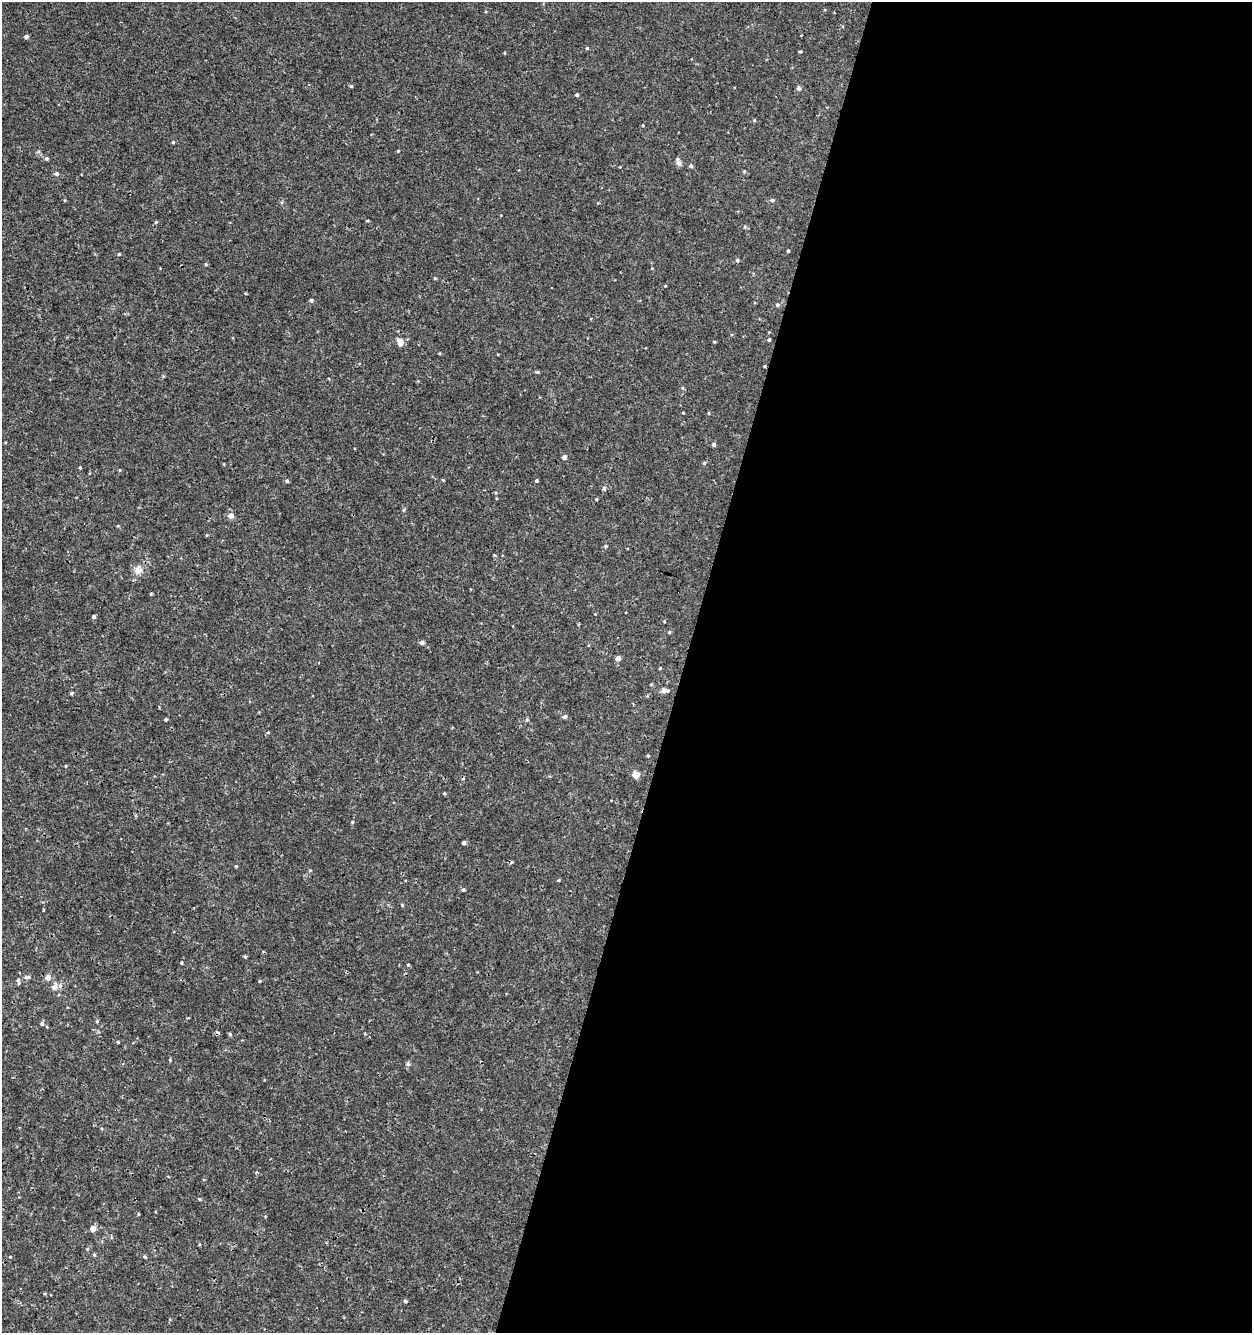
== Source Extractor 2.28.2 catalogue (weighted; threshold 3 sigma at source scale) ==
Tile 12 of 4 x 4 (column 4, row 3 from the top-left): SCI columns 4030-5279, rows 1333-2663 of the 5497 x 5335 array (HDU 1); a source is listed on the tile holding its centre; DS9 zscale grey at full resolution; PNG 1254 x 1335 px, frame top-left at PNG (2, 2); no overlay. Shown black and unused: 45% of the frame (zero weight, under 3 of 4 exposures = <1% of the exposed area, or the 3 px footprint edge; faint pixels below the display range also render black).
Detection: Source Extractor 2.28.2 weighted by HDU 2 'WHT'; one run over the whole footprint, this tile lists its part. Background 5.26e-04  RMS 8.6e-04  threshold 0.00386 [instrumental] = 3 sigma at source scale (4.5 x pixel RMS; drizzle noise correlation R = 1.50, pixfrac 1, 0.0396/0.0396 arcsec/px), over >= 5 px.
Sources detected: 76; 4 cosmic-ray / hot-pixel residue — not listed; the other 72 listed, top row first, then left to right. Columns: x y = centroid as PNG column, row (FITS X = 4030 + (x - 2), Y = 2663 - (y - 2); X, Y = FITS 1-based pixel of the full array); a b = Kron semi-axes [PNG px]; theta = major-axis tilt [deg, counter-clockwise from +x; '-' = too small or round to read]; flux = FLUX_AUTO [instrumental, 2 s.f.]
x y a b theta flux
26 37 5 4 - 0.2
587 48 4 4 - 0.086
800 52 3 2 - 0.11
351 86 4 4 - 0.097
799 88 5 5 - 0.2
577 95 4 4 - 0.15
754 120 4 3 - 0.081
173 142 4 4 - 0.097
398 151 5 3 - 0.071
46 159 5 5 - 0.14
678 163 8 7 - 0.28
691 166 4 4 - 0.15
56 174 5 4 - 0.21
772 200 5 4 - 0.13
156 222 4 4 - 0.093
788 251 3 3 - 0.11
119 254 5 3 - 0.076
737 260 4 4 - 0.16
206 264 5 4 - 0.08
435 278 4 4 - 0.069
311 300 5 4 - 0.13
777 305 5 5 - 0.15
769 340 3 3 - 0.12
400 342 9 7 -65 0.51
714 342 4 3 - 0.072
765 366 4 2 - 0.063
537 372 5 4 - 0.089
683 413 4 2 - 0.064
709 413 5 3 - 0.072
714 444 4 4 - 0.17
564 457 4 4 - 0.27
287 481 5 4 - 0.15
536 481 4 4 - 0.12
604 488 5 4 - 0.16
597 499 3 3 - 0.081
404 510 5 4 - 0.11
231 516 8 7 - 0.33
606 546 4 4 - 0.092
494 555 5 3 - 0.084
138 570 12 10 58 0.62
151 594 4 3 - 0.083
94 617 4 4 - 0.16
664 621 4 2 - 0.06
669 632 5 3 - 0.073
422 643 5 4 - 0.22
618 658 5 4 - 0.45
660 668 3 3 - 0.063
667 691 6 5 - 0.17
71 693 5 4 - 0.12
565 717 5 5 - 0.18
166 720 3 3 - 0.12
648 756 5 3 - 0.074
636 775 8 8 - 0.44
352 822 4 4 - 0.079
464 843 4 4 - 0.19
236 866 3 3 - 0.078
463 890 4 4 - 0.14
402 905 5 3 - 0.077
181 963 3 3 - 0.075
408 965 4 3 - 0.12
27 977 11 5 1 0.23
48 978 6 6 - 0.48
259 981 4 3 - 0.066
54 987 7 6 - 0.56
42 1024 6 4 89 0.13
230 1034 5 4 - 0.1
170 1060 4 3 - 0.068
408 1064 5 5 - 0.13
200 1199 5 3 - 0.07
93 1228 5 5 - 0.63
144 1256 4 4 - 0.11
405 1301 4 4 - 0.12